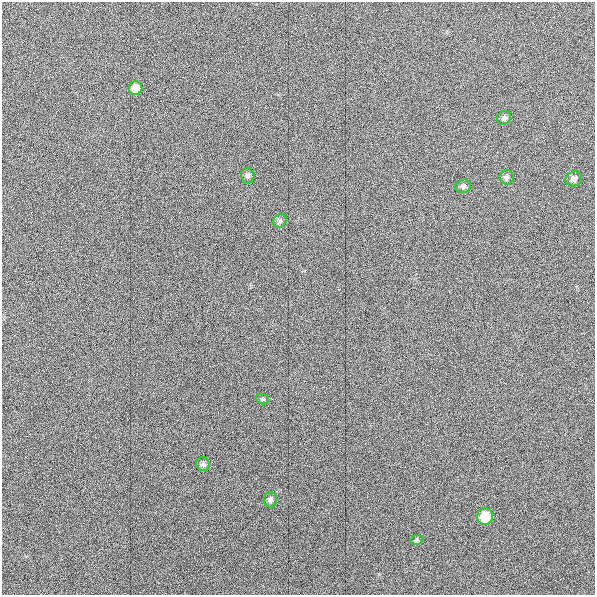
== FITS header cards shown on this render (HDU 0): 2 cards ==
NAXIS1  =                  593
NAXIS2  =                  593

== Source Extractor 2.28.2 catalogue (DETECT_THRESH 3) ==
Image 593 x 593 px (HDU 0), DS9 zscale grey, 1 PNG px = 1 image px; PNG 597 x 597 px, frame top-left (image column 1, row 593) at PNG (2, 2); each listed source drawn as its Kron ellipse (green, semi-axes under 4 px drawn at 4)
Background 1150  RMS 14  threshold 41.8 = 3 sigma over >= 5 px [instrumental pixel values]
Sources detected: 12; all 12 listed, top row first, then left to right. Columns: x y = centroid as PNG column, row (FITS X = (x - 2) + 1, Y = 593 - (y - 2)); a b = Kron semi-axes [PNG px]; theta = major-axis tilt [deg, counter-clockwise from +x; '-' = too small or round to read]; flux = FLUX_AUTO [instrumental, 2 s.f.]
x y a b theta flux
136 88 7 6 - 12000
504 118 7 6 - 2300
248 176 8 6 -68 2400
506 177 7 7 - 2400
574 179 8 7 - 3200
463 186 8 6 16 2400
280 221 7 6 - 2500
263 399 6 5 - 1500
203 464 7 6 - 2300
270 500 7 6 - 2700
485 517 8 8 - 21000
416 540 6 5 - 1400